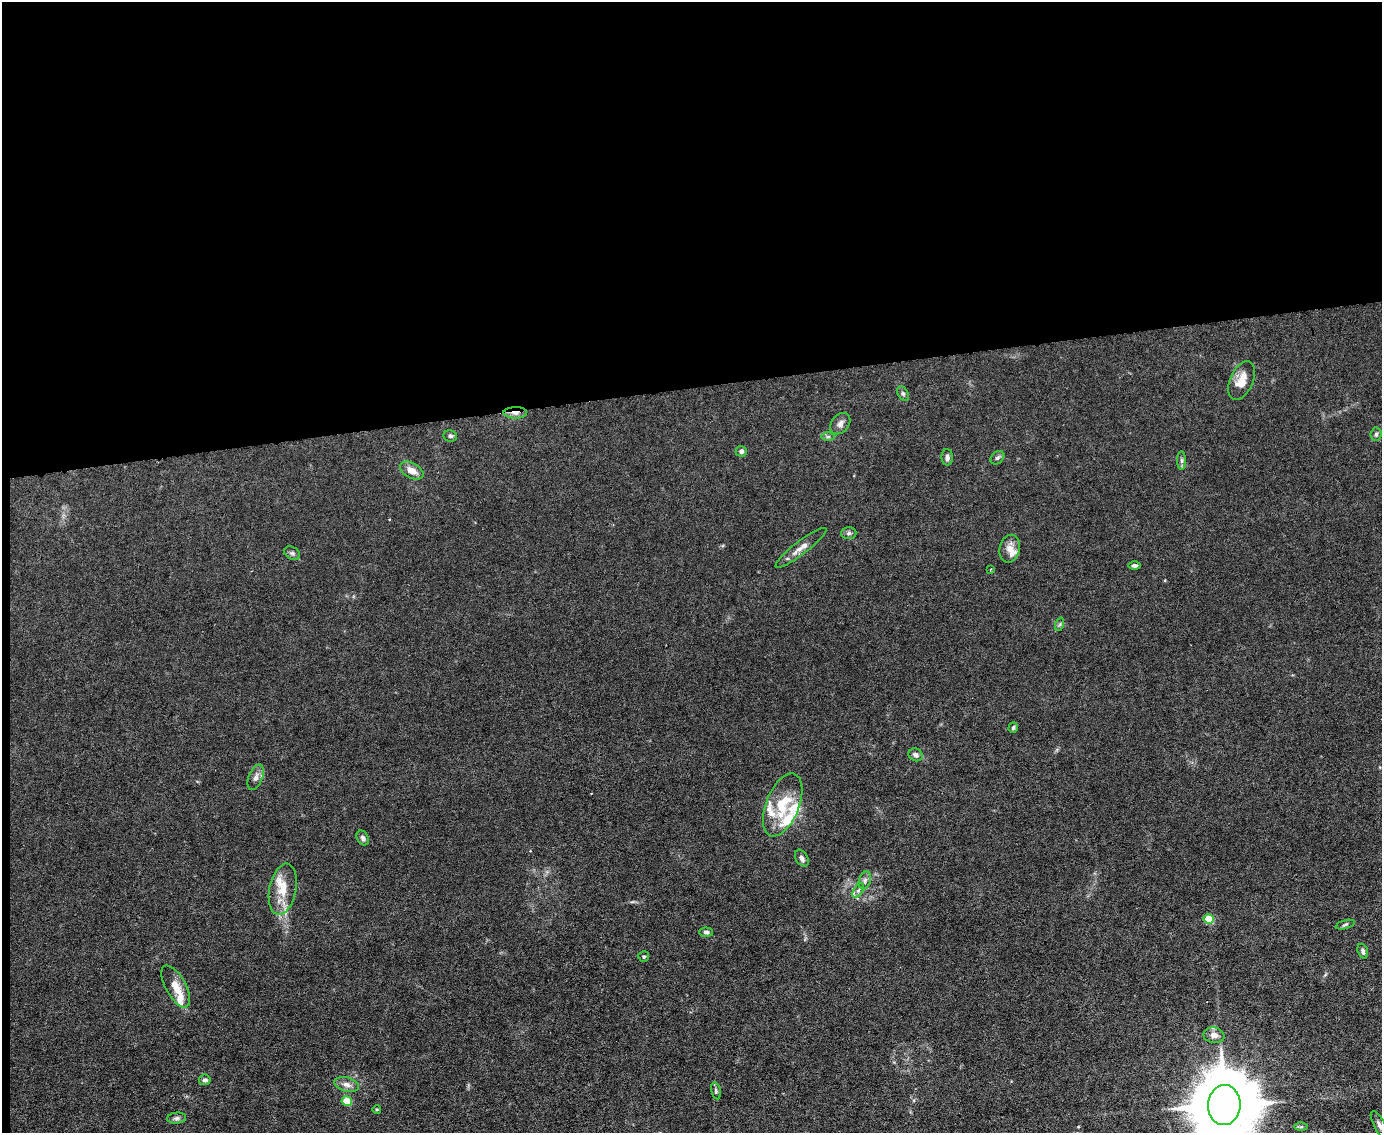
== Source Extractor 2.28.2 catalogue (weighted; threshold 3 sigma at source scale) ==
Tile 1 of 3 x 4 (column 1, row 1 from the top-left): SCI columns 232-1611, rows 3393-4523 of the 4496 x 4523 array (HDU 1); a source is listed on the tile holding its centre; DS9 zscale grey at full resolution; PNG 1384 x 1135 px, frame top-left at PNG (2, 2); each listed source drawn as its Kron ellipse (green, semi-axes under 4 px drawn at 4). Shown black and unused: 35% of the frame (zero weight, under 3 of 6 exposures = <1% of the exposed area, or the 3 px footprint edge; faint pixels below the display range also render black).
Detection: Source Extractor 2.28.2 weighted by HDU 2 'WHT'; one run over the whole footprint, this tile lists its part. Background 0.0185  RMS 0.0027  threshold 0.0112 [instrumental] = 3 sigma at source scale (4.09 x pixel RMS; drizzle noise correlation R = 1.36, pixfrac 0.8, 0.05/0.05 arcsec/px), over >= 5 px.
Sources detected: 51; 7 inside a brighter listed object's ellipse — not listed separately; the other 44 listed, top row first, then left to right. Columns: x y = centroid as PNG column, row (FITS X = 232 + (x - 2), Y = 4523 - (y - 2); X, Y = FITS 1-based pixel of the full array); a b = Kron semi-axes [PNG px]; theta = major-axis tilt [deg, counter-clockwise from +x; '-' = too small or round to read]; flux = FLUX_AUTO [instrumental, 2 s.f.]
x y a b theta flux
1242 381 20 11 66 3.6
903 393 7 5 -62 0.51
515 413 12 5 0 1.4
840 424 12 8 50 1.2
1376 434 6 5 - 0.52
450 436 7 6 - 0.53
828 437 7 4 0 0.43
741 451 5 5 - 0.76
947 457 8 5 89 0.83
997 458 8 6 43 0.62
1182 460 9 4 -90 0.63
412 471 12 7 -30 2.2
849 533 7 6 - 0.63
801 548 31 6 37 2.3
1010 549 14 10 78 2.3
292 553 8 6 -29 0.58
1134 565 6 4 0 0.57
990 570 3 2 - 0.21
1060 624 7 4 71 0.4
1013 727 5 4 - 0.44
916 755 7 6 - 1
256 777 13 7 69 1.2
783 805 33 16 68 9.2
363 838 8 5 -61 0.82
802 858 9 6 -58 0.91
865 880 9 6 71 0.79
283 889 26 13 79 5.1
858 891 8 4 58 0.65
1209 919 5 4 - 8.9
1345 925 10 3 15 0.4
706 932 7 4 -4 0.63
1363 951 8 5 -71 0.65
644 957 5 5 - 0.4
176 986 23 10 -61 3.2
1214 1035 10 8 -10 1.5
205 1080 6 5 - 0.61
347 1085 12 7 -14 1.5
716 1091 8 4 -78 0.43
347 1101 5 5 - 8
1224 1105 20 16 86 2700
377 1109 4 3 - 0.21
177 1118 9 5 5 0.66
1380 1126 16 5 -61 1.3
1301 1127 6 4 1 0.38
Overlapping masked pixels (flux is a lower limit): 1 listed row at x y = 515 413
Isophote crosses this tile's border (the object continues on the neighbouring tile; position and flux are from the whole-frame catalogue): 2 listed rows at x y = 1224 1105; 1380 1126